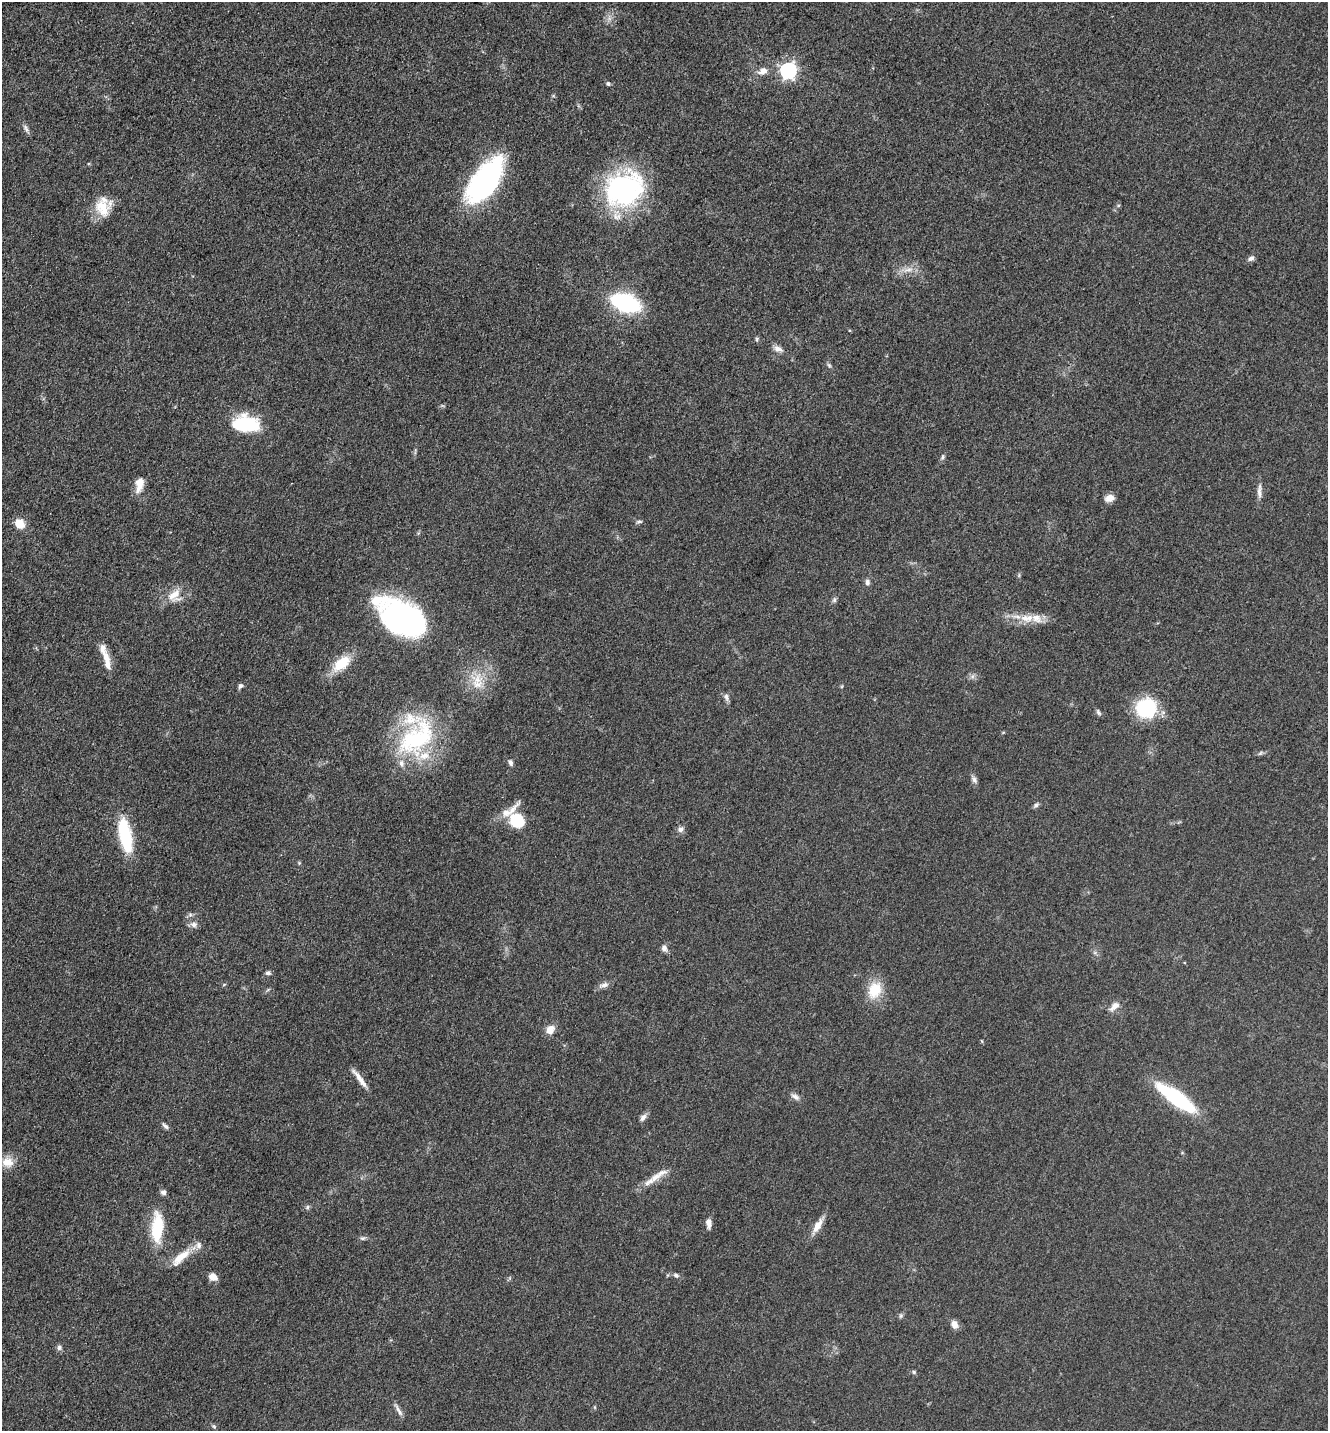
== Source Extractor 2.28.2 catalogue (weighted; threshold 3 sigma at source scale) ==
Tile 11 of 4 x 4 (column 3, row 3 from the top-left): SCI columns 2948-4273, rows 1471-2899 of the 5806 x 5775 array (HDU 1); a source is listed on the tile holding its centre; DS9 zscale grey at full resolution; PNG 1330 x 1433 px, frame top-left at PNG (2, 2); no overlay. Nothing masked; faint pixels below the display range render black.
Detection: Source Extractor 2.28.2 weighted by HDU 2 'WHT'; one run over the whole footprint, this tile lists its part. Background 0.0636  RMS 0.006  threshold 0.0271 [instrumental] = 3 sigma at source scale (4.5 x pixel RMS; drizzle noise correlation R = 1.50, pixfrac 1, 0.05/0.05 arcsec/px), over >= 5 px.
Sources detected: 82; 11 inside a brighter listed object's ellipse — not listed separately; the other 71 listed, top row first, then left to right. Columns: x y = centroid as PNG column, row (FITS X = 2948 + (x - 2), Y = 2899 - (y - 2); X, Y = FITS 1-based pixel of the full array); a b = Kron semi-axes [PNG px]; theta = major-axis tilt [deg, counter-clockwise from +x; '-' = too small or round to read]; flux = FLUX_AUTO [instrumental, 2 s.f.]
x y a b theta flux
763 71 12 8 19 4.5
788 71 7 7 - 170
608 84 5 5 - 1.4
26 128 12 6 -65 2
485 181 45 21 54 140
624 189 45 37 28 94
1118 205 6 4 1 0.72
102 208 25 18 -60 14
1251 258 8 6 39 2
908 270 17 6 12 4.4
625 303 22 13 -17 82
757 339 6 4 -83 0.93
778 349 12 7 -20 3.4
829 365 6 5 - 1.1
246 424 31 18 -5 32
942 457 8 4 68 1.2
139 485 19 10 79 7.1
1259 491 22 5 88 3.4
1110 498 10 7 16 4.7
639 522 9 4 0 1.1
19 524 12 11 - 7.6
867 582 8 6 90 1.8
174 596 19 17 48 9.5
834 600 8 6 77 1.4
402 618 49 28 -31 160
1025 618 18 10 -29 7.6
106 658 18 10 -73 6.2
341 663 27 14 40 15
478 684 18 12 -16 10
240 686 7 5 42 1.7
726 697 11 5 -74 2
1146 708 14 14 - 61
1098 712 9 5 -60 1.4
417 738 59 35 47 73
1260 753 8 3 45 0.82
510 763 9 5 -67 1.5
974 779 10 6 -62 2.1
1036 805 8 5 39 1.4
517 820 17 13 -34 20
680 829 9 7 13 2.2
125 835 39 13 -79 32
194 925 8 8 - 2.9
664 948 8 7 - 2.6
268 973 7 5 5 1.5
604 985 16 7 17 2.9
875 990 19 14 71 16
1114 1006 15 8 40 4.1
550 1030 10 8 55 6.2
982 1041 5 3 - 0.54
359 1078 25 6 -54 5.7
795 1097 12 7 -28 2.6
1176 1098 47 13 -36 53
643 1117 10 7 56 2.5
165 1126 11 5 -42 1.8
8 1162 16 14 -10 8.5
655 1177 22 9 30 6.2
163 1192 7 6 - 1.8
307 1207 7 5 49 1.1
709 1223 11 6 -82 3.7
818 1225 21 8 59 6.6
157 1227 33 12 86 28
363 1238 7 6 - 1.3
181 1257 30 9 42 11
676 1275 8 5 -28 1.6
213 1277 9 7 -32 4.7
901 1316 6 5 - 1.1
954 1324 10 7 -63 3.8
59 1348 7 6 - 1.6
914 1372 5 5 - 0.94
398 1410 20 5 -61 2.7
214 1426 7 5 -22 0.99